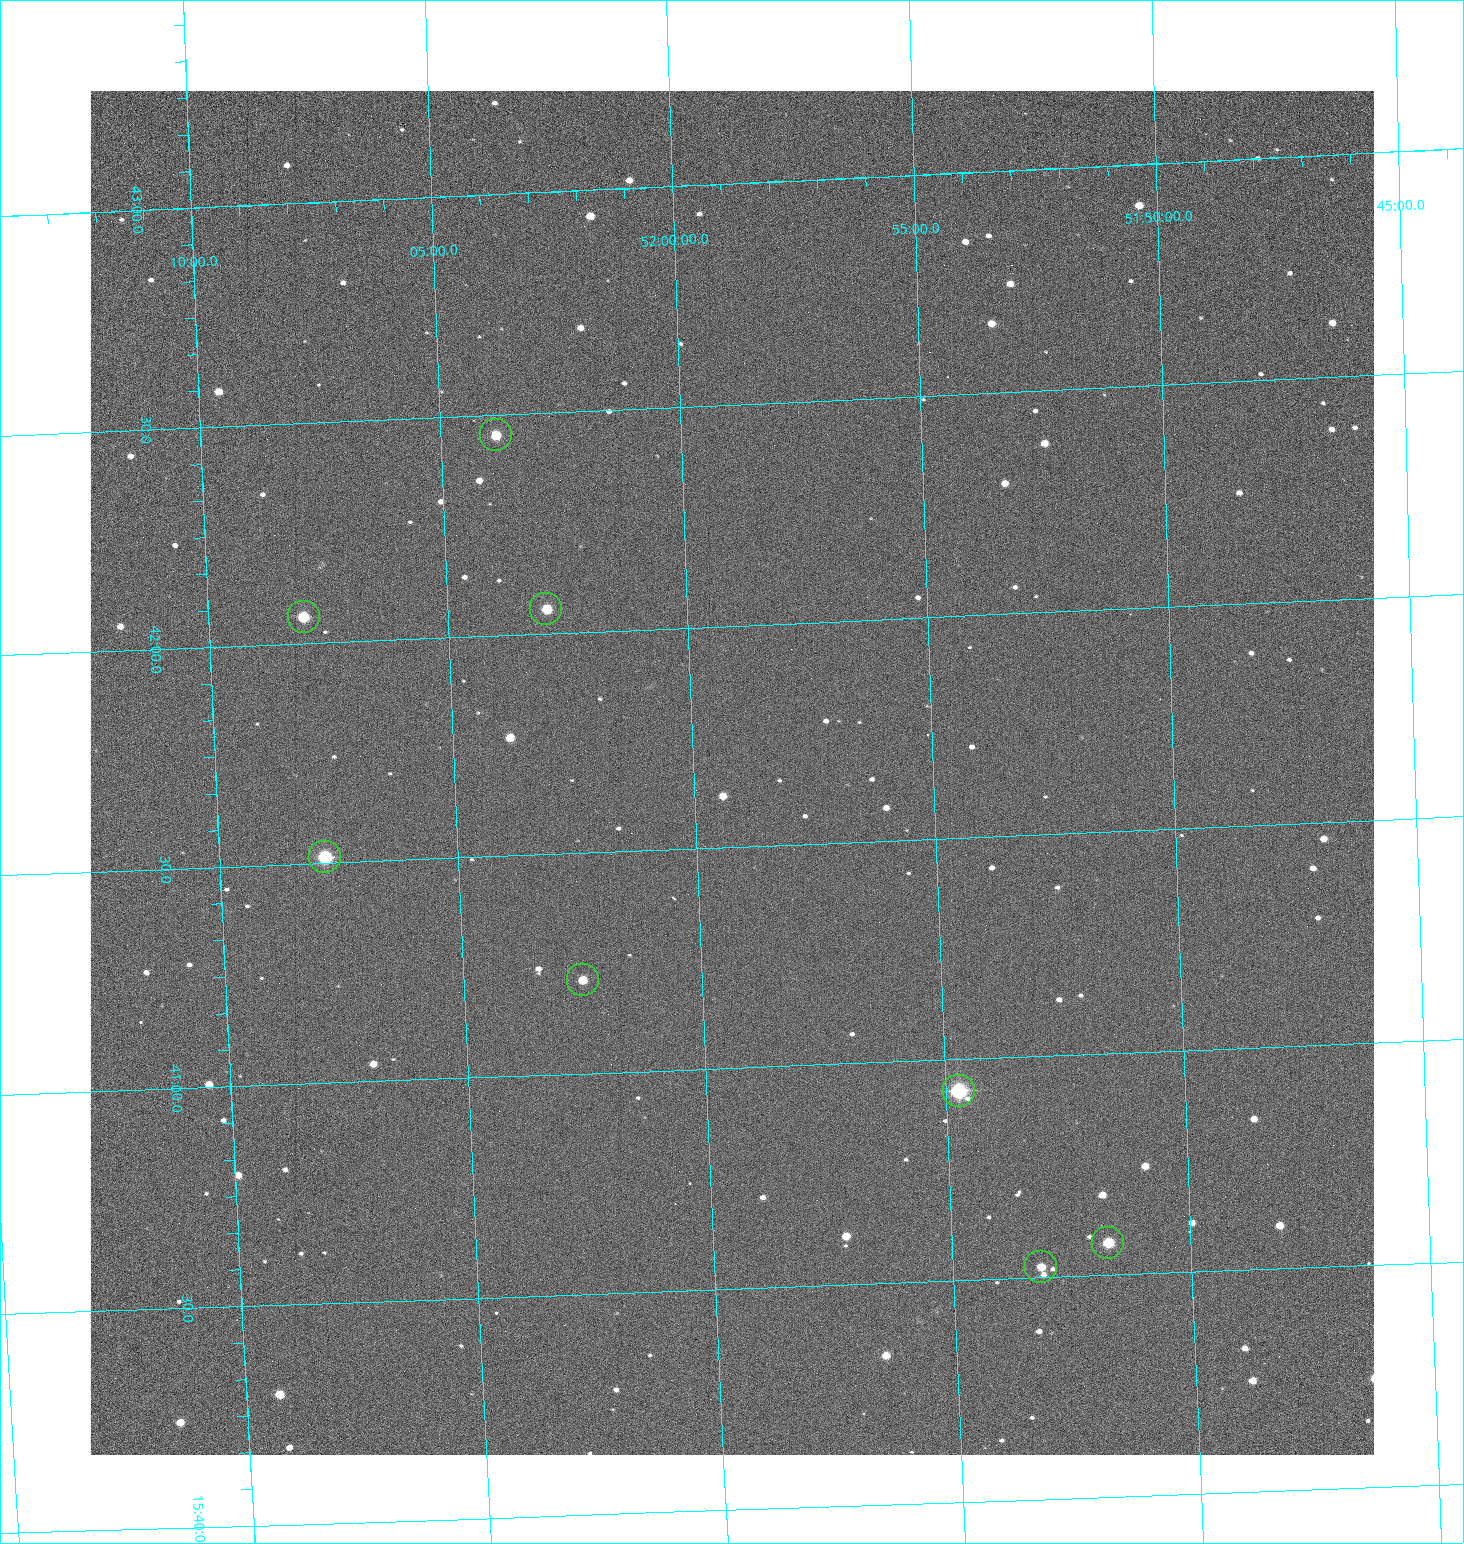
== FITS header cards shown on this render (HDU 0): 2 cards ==
NAXIS1  =                 1284 /fastest changing axis
NAXIS2  =                 1364 /next to fastest changing axis

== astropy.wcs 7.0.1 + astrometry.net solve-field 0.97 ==
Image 1284 x 1364 px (HDU 0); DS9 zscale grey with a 90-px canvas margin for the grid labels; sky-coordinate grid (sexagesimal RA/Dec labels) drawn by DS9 from the SOLVED WCS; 8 Tycho-2 reference stars matched to detected sources circled (green)
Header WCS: RA---TAN/DEC--TAN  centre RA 15:41:40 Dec +51:59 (235.42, +51.99 deg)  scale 1.26 arcsec/px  FOV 26.9' x 28.5'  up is +92 deg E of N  parity flipped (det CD > 0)
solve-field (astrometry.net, Tycho-2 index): VERIFIED the header's WCS against the Tycho-2 star catalogue (8 matches, 0 conflicts) and refined it, rather than solving blind
Solved WCS: RA---TAN-SIP/DEC--TAN-SIP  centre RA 15:41:40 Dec +51:59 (235.42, +51.99 deg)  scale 1.25 arcsec/px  FOV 26.8' x 28.5'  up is +92 deg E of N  parity flipped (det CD > 0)
The solver's refit moves the header's centre by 0.65 arcsec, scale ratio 0.9977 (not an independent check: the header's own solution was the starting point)
Tycho-2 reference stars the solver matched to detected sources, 8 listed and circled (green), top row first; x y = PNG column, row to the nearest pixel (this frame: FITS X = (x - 91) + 1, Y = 1364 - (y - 91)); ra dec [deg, ICRS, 3 dp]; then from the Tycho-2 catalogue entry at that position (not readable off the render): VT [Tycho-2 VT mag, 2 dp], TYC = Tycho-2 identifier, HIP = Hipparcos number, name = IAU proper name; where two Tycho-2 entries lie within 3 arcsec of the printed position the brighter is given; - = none
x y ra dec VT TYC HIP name
497 435 235.614 +52.064 11.61 3489-1132-1 - -
547 609 235.514 +52.049 11.19 3489-1407-1 - -
305 617 235.515 +52.133 11.12 3489-1380-1 - -
326 857 235.378 +52.130 9.31 3489-1322-1 76850 -
584 980 235.303 +52.042 11.52 3489-958-1 - -
960 1091 235.232 +51.912 9.59 3489-824-1 - -
1109 1243 235.143 +51.862 10.97 3489-1016-1 - -
1042 1267 235.131 +51.886 12.29 3489-908-1 - -